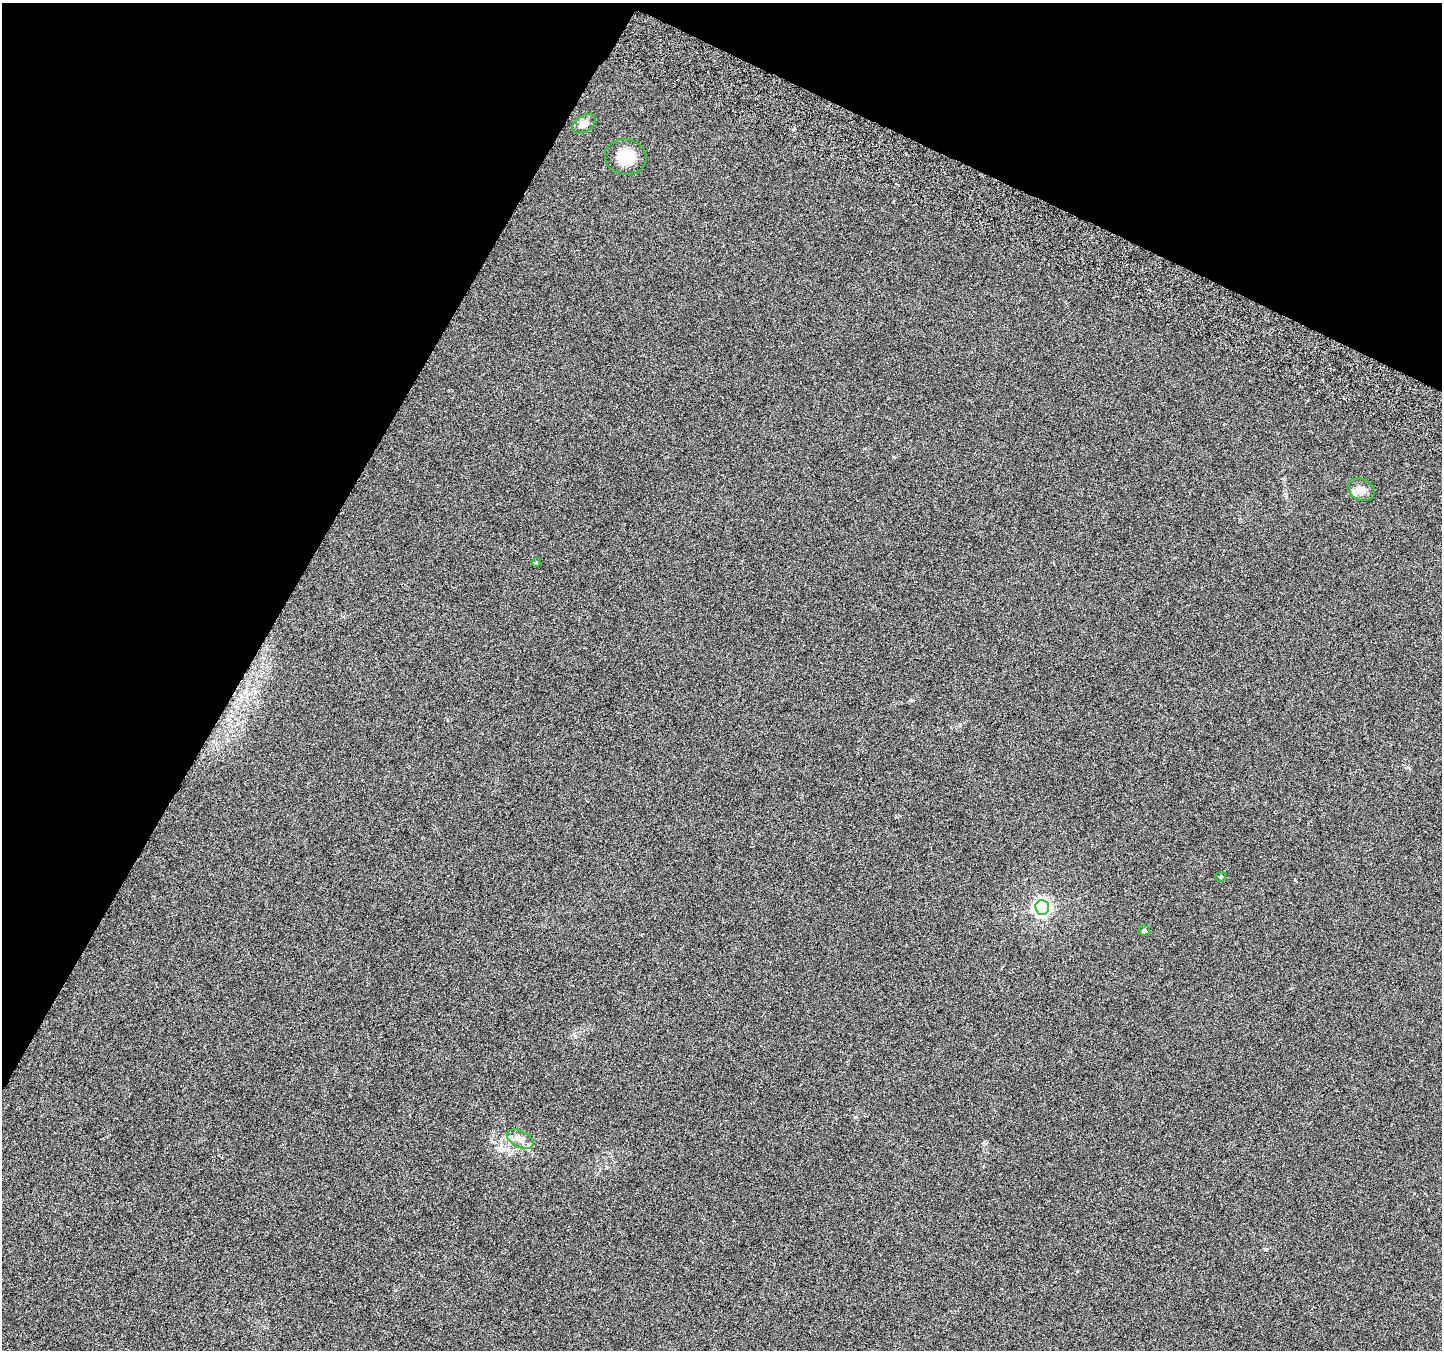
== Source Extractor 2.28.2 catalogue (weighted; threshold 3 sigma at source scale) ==
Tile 2 of 4 x 4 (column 2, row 1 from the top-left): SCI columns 1470-2909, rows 4298-5645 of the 5825 x 5965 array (HDU 1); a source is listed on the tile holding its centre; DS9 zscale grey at full resolution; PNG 1444 x 1352 px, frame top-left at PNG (2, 3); each listed source drawn as its Kron ellipse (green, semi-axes under 4 px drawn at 4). Shown black and unused: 26% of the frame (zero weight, under 3 of 6 exposures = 3% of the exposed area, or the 3 px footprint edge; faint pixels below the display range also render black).
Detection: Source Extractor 2.28.2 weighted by HDU 2 'WHT'; one run over the whole footprint, this tile lists its part. Background 0.00842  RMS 0.0029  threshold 0.0119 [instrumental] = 3 sigma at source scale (4.09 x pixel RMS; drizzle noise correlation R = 1.36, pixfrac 0.8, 0.0396/0.0396 arcsec/px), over >= 5 px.
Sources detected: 10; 2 inside a brighter listed object's ellipse — not listed separately; the other 8 listed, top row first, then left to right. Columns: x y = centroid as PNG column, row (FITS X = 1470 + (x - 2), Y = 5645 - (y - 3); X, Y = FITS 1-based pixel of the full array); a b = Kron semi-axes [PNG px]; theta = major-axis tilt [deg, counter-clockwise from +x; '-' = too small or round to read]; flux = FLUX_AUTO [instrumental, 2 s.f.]
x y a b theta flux
584 124 12 8 32 2.4
626 157 21 17 -7 6
1361 490 14 10 -27 2.1
536 562 4 3 - 0.23
1221 877 5 4 - 0.35
1042 907 7 7 - 110
1144 930 6 5 - 0.6
520 1139 14 8 -27 2.4